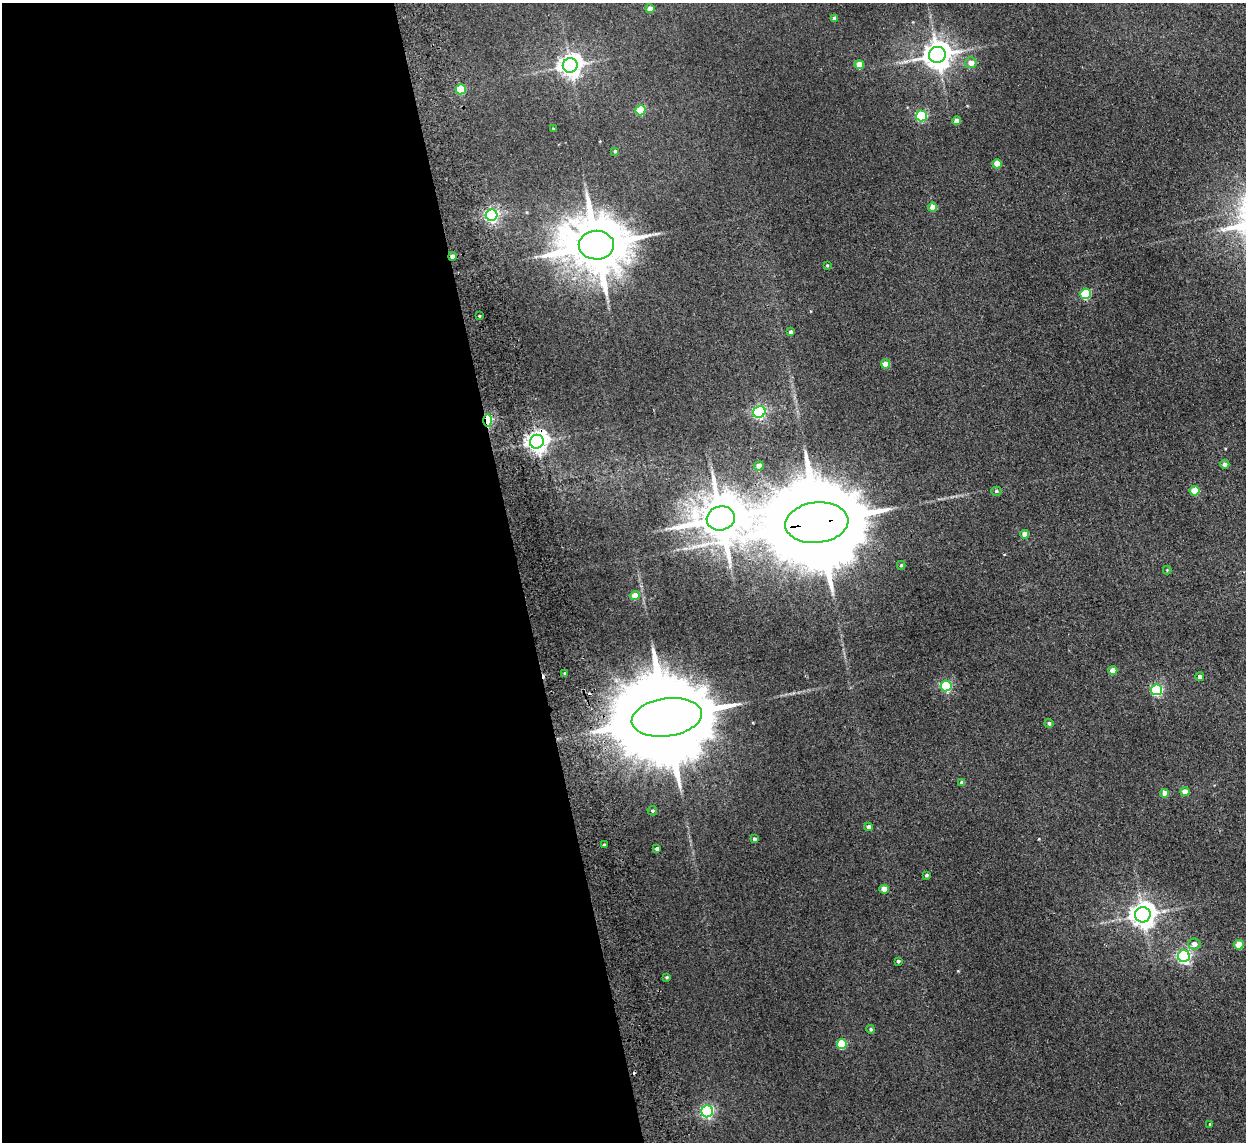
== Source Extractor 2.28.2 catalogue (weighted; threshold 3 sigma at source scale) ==
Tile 9 of 4 x 4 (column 1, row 3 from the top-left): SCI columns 53-1296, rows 1294-2433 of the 5082 x 4980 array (HDU 1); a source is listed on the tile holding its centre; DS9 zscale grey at full resolution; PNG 1248 x 1144 px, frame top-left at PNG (2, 3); each listed source drawn as its Kron ellipse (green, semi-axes under 4 px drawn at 4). Shown black and unused: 42% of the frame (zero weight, under 2 of 3 exposures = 3% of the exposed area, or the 3 px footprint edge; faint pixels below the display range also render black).
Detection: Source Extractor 2.28.2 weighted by HDU 2 'WHT'; one run over the whole footprint, this tile lists its part. Background 0.0678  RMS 0.0098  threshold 0.044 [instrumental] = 3 sigma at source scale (4.5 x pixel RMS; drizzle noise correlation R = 1.50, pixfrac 1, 0.05/0.05 arcsec/px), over >= 5 px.
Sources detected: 64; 2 cosmic-ray / hot-pixel residue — neither listed nor drawn; the other 62 listed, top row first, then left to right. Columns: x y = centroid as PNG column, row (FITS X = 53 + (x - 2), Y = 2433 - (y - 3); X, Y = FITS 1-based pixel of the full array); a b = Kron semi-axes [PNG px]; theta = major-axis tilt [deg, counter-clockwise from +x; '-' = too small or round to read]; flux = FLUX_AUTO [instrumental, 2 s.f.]
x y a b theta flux
650 9 4 4 - 6.9
834 18 4 4 - 3.3
937 55 8 8 - 1400
971 63 5 5 - 8.7
570 65 7 7 - 780
859 65 4 4 - 17
461 89 5 5 - 39
641 110 5 5 - 42
921 116 5 5 - 92
957 121 4 4 - 7.3
553 128 4 2 - 0.72
615 151 4 3 - 1.4
997 164 4 4 - 15
933 207 4 4 - 13
492 215 6 6 - 240
596 245 17 14 -1 6900
452 256 4 4 - 4.1
827 265 3 3 - 0.97
1086 294 5 5 - 72
479 316 3 2 - 1.3
791 332 4 4 - 3.2
886 364 4 4 - 12
759 412 6 5 - 160
488 420 6 4 -89 100
537 442 7 7 - 680
1225 464 4 4 - 3.5
759 466 5 4 - 7.6
996 491 5 4 - 1.7
1195 491 5 4 - 24
721 518 14 12 15 4100
817 523 32 20 6 25000
1025 534 4 4 - 9.5
901 565 4 4 - 1.4
1167 570 4 4 - 0.83
635 596 4 4 - 15
1113 671 4 4 - 13
565 673 3 3 - 1.7
1200 677 4 4 - 4.3
946 686 5 5 - 110
1157 690 5 5 - 110
667 717 35 19 8 28000
1049 723 4 4 - 2.2
962 783 4 4 - 3.9
1185 792 4 4 - 10
1165 793 4 4 - 7.9
652 811 5 5 - 1.4
869 827 4 4 - 5
754 839 4 4 - 2.1
604 845 3 3 - 2.2
657 849 4 3 - 2.5
926 875 4 3 - 1.6
884 889 4 4 - 11
1143 915 8 7 - 1000
1194 944 6 5 - 6
1239 945 5 4 - 24
1184 956 6 6 - 220
898 961 4 3 - 1.5
667 977 4 3 - 1.3
871 1029 4 4 - 1.5
842 1044 5 5 - 41
707 1111 6 5 - 180
1210 1124 3 3 - 1
Overlapping masked pixels (flux is a lower limit): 7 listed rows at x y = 492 215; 452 256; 488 420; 537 442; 721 518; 817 523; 667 717